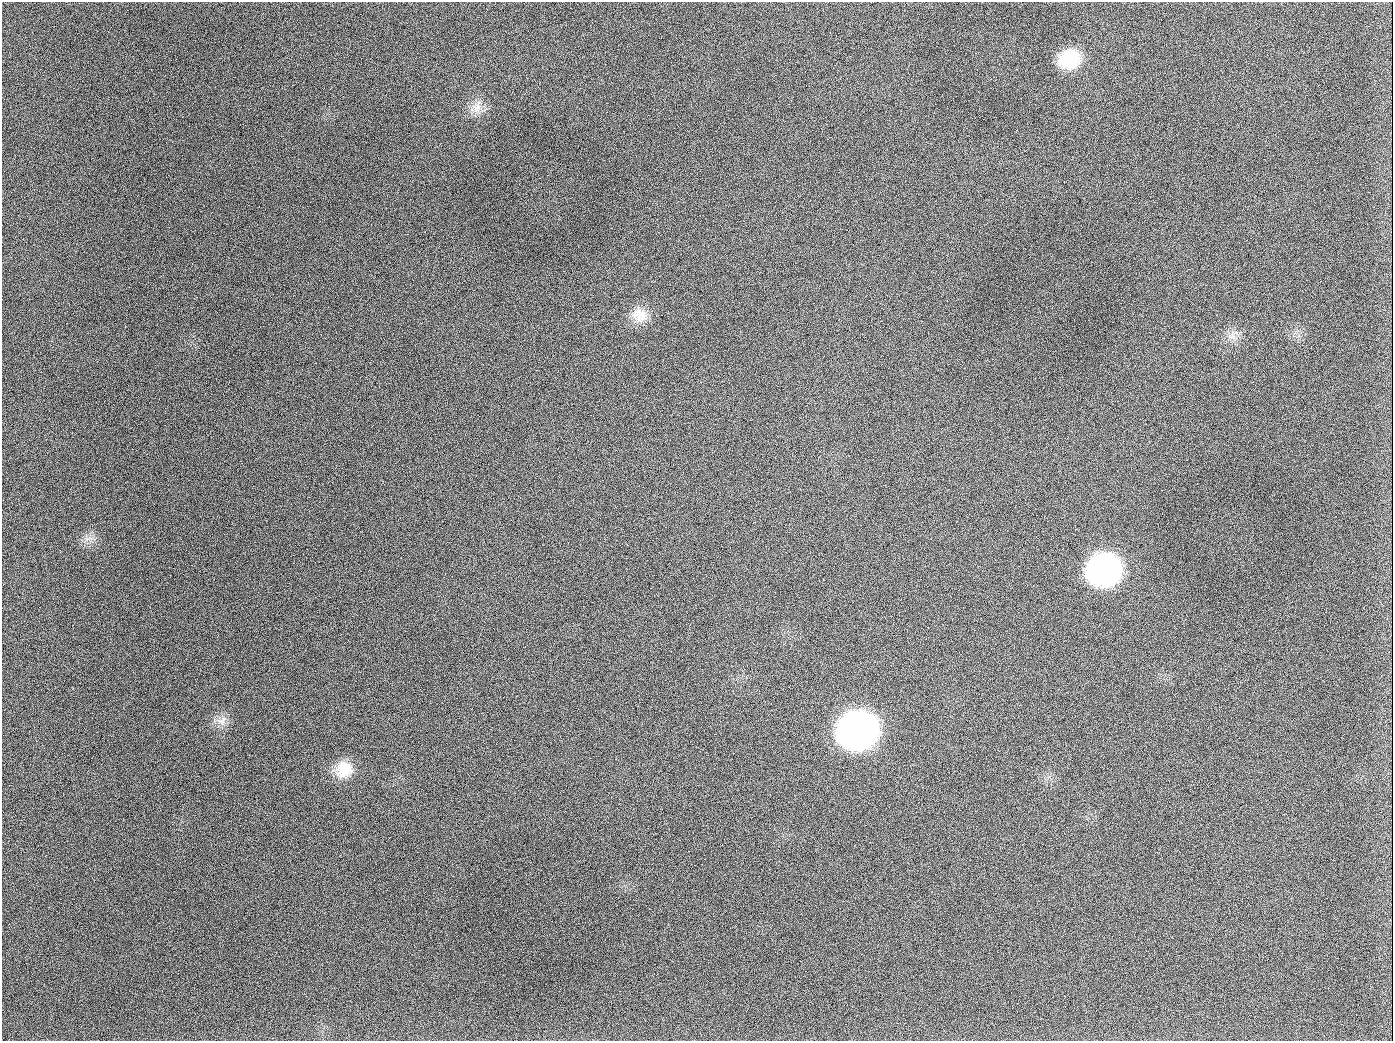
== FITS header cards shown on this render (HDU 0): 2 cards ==
NAXIS1  =                 1391
NAXIS2  =                 1039

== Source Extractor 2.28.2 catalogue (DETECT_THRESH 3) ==
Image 1391 x 1039 px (HDU 0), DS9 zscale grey, 1 PNG px = 1 image px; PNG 1395 x 1043 px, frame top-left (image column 1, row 1039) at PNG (2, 2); no overlay
Background 1950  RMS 80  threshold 240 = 3 sigma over >= 5 px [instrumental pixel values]
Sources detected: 12; all 12 listed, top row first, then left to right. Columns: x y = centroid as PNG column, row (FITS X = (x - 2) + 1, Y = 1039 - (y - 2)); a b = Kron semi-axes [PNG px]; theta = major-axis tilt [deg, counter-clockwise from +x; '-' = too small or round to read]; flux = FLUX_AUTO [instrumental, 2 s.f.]
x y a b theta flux
1070 59 23 21 18 2.3e+05
477 107 21 11 69 6.9e+04
189 126 2 2 - 8.9e+03
640 315 22 19 -16 1.0e+05
1233 336 8 6 -46 2.5e+04
654 407 3 2 - 4.8e+03
89 539 10 4 14 2.0e+04
1104 569 24 22 15 1.8e+06
222 721 17 10 28 4.9e+04
858 730 26 23 14 4.2e+06
344 769 23 21 27 1.4e+05
944 1026 2 2 - 4.9e+03